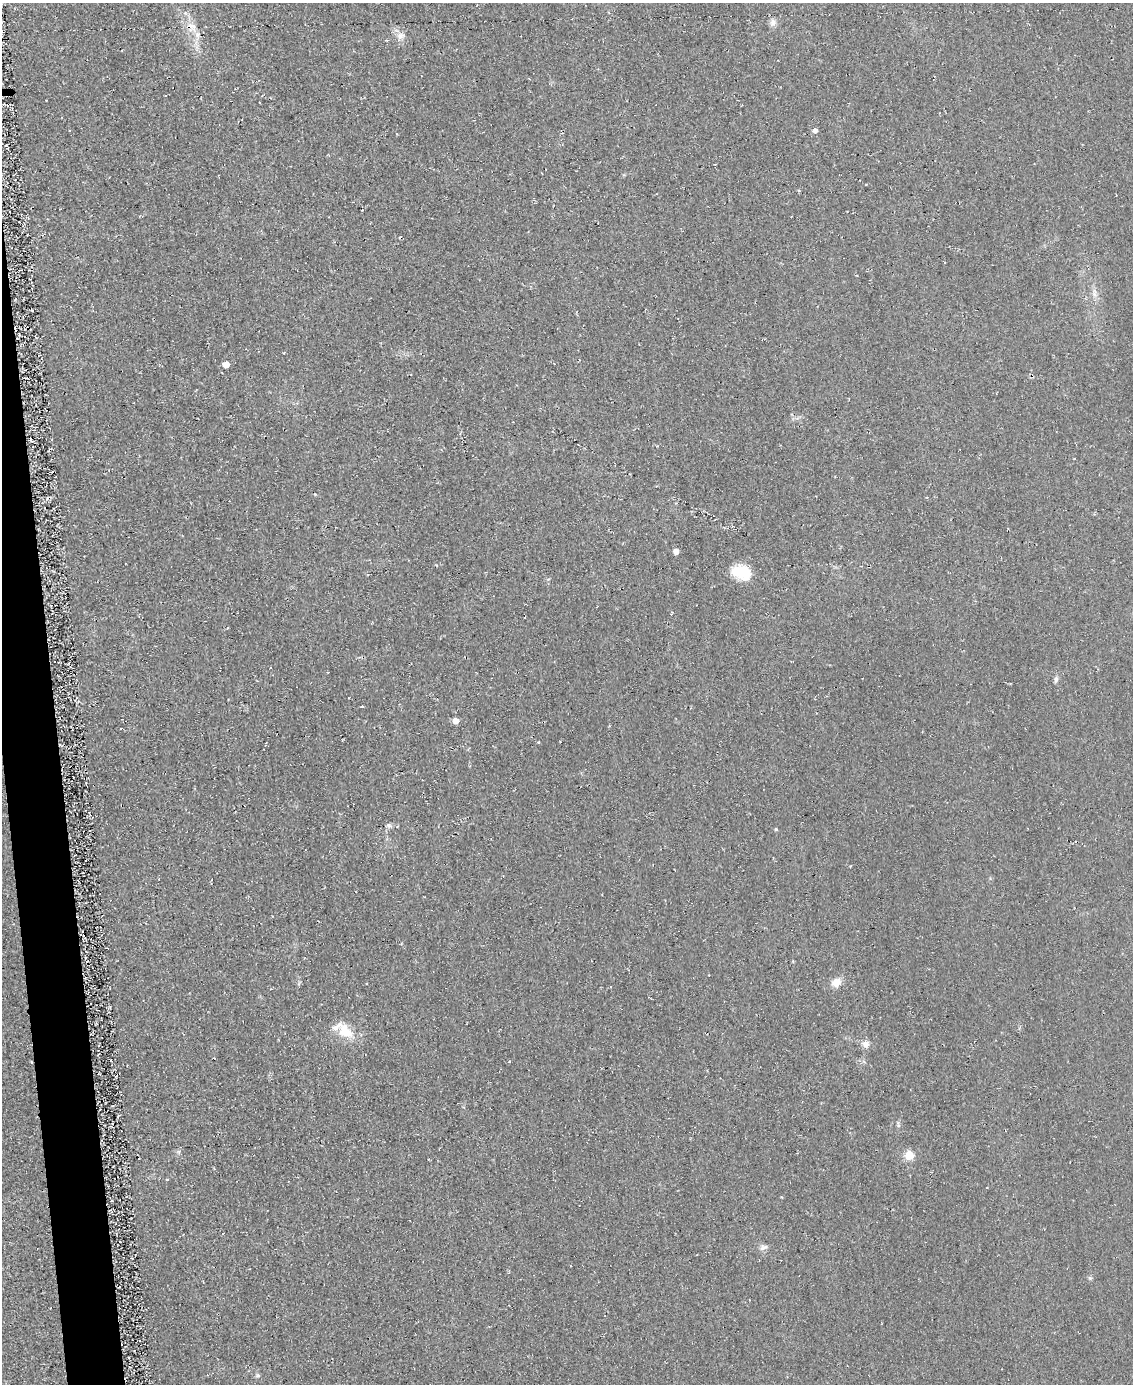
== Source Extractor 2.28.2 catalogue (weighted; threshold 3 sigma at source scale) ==
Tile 7 of 4 x 3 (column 3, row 2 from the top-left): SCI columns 2271-3401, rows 1555-2936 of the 4561 x 4553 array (HDU 1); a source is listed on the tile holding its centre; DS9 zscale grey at full resolution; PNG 1135 x 1386 px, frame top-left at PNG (2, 3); no overlay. Shown black and unused: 3% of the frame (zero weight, under 2 of 3 exposures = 3% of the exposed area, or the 3 px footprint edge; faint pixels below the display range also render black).
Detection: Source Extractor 2.28.2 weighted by HDU 2 'WHT'; one run over the whole footprint, this tile lists its part. Background 0.0474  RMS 0.013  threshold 0.0589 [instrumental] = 3 sigma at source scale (4.5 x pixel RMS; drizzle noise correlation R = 1.50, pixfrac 1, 0.05/0.05 arcsec/px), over >= 5 px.
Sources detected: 26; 2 cosmic-ray / hot-pixel residue — not listed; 1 inside a brighter listed object's ellipse — not listed separately; the other 23 listed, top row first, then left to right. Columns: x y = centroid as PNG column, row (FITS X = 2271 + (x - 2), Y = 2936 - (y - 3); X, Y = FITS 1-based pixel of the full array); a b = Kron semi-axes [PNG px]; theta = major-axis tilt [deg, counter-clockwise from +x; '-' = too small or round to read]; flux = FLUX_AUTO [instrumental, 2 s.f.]
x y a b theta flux
773 22 10 8 -76 5.5
197 35 8 4 71 3.4
401 36 14 8 15 8.2
815 130 5 5 - 4.4
1094 295 9 5 -45 4.4
226 364 5 5 - 13
315 494 4 3 - 1.1
676 551 5 5 - 7.8
741 572 24 16 -23 34
1056 679 8 5 -90 3.5
362 707 3 3 - 2.6
456 721 5 4 - 14
389 825 7 5 -22 3.1
776 829 4 3 - 1.7
793 961 3 3 - 1.7
836 982 14 11 37 11
345 1031 22 14 -42 26
865 1044 9 9 - 7
179 1152 6 4 -72 2.1
909 1155 5 5 - 53
763 1247 12 6 22 4.9
1090 1278 5 5 - 1.8
258 1375 6 4 -1 2